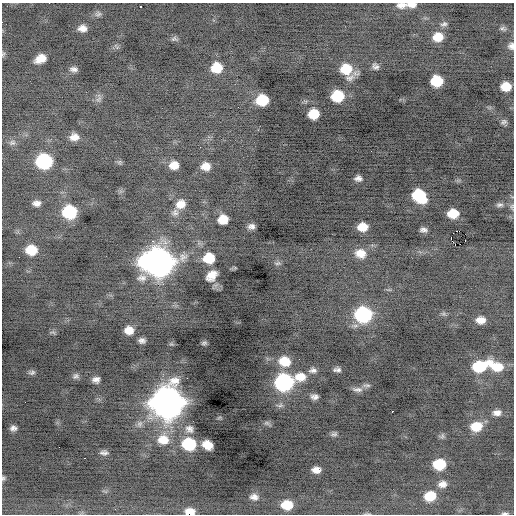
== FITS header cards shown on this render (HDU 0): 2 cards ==
NAXIS1  =                  512 / Axis length
NAXIS2  =                  512 / Axis length

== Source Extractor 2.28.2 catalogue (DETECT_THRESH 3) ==
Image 512 x 512 px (HDU 0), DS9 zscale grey, 1 PNG px = 1 image px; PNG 516 x 516 px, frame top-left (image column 1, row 512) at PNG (2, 3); no overlay
Background -0.369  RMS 0.83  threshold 2.5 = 3 sigma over >= 5 px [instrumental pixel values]
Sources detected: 102; all 102 listed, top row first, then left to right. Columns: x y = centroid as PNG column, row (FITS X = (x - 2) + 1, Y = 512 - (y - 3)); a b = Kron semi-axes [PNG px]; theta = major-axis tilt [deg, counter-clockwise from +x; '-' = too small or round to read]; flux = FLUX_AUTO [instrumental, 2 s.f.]
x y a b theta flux
401 5 10 6 2 300
411 5 10 5 1 330
141 6 3 3 - 86
98 14 9 7 6 190
444 24 10 5 10 150
82 28 9 7 -3 390
503 28 10 6 -20 150
438 37 10 9 - 840
174 39 8 7 - 130
511 46 9 8 - 240
3 54 7 4 65 91
40 59 10 7 25 710
375 66 9 8 - 220
217 68 10 9 - 1400
74 69 9 5 -7 210
346 69 14 10 -16 1500
350 78 19 9 27 380
437 81 9 8 - 1900
506 87 9 7 -5 980
337 96 11 10 - 2200
99 98 12 6 71 200
262 100 10 8 5 2000
314 114 9 8 - 1400
504 122 8 6 21 140
74 137 9 7 5 440
12 143 9 7 11 190
200 147 2 2 - 45
44 161 11 10 - 6300
119 162 6 6 - 100
174 165 9 7 6 610
206 166 8 7 - 540
358 178 8 6 0 250
419 196 12 9 -41 3000
36 203 7 5 4 270
180 204 12 10 29 590
500 205 10 6 1 180
512 207 9 5 -90 130
70 212 10 9 - 3500
175 213 10 9 - 250
453 213 9 7 -1 1100
223 219 8 8 - 1000
251 226 6 5 - 220
362 227 9 7 4 780
423 230 7 4 -6 190
451 238 4 2 - 2300
465 240 2 2 - 41
152 241 4 3 - 130
455 245 2 2 - 35
31 250 9 8 - 1200
360 253 13 11 -15 710
19 257 2 2 - 180
209 258 10 9 - 1600
158 262 17 12 -3 64000
278 263 10 5 7 130
211 275 11 8 46 670
142 278 14 9 -1 360
363 314 12 10 -4 7200
443 314 8 4 0 100
481 320 9 6 1 520
129 330 9 8 - 610
53 332 9 3 -13 88
142 341 6 5 - 210
204 343 7 4 15 100
299 359 2 2 - 30
284 361 13 10 -13 1200
480 366 15 8 19 2900
497 367 13 9 -10 1100
313 370 11 7 3 240
337 370 8 5 1 190
32 372 10 6 7 170
76 376 8 7 - 160
300 377 14 10 5 850
96 380 7 6 - 260
284 382 12 10 1 10000
367 385 12 5 0 160
357 389 15 7 -4 250
314 397 8 5 -4 230
167 402 14 14 - 91000
392 411 3 3 - 280
497 413 10 7 2 320
267 423 8 6 -21 120
476 426 11 9 11 1200
13 428 8 7 - 240
189 429 12 10 -35 330
334 434 9 6 7 140
442 436 8 6 77 120
163 440 16 14 -5 1000
189 444 11 10 - 3100
207 445 9 7 -28 790
59 447 2 2 - 37
104 453 9 5 0 180
85 458 2 2 - 120
439 464 10 8 4 2100
316 470 8 5 0 400
3 478 6 5 - 96
442 484 11 8 15 390
430 496 11 9 14 1400
254 497 12 8 -7 330
287 505 11 8 -2 1200
191 513 6 4 -33 1900
368 513 8 2 -21 65
505 513 10 4 -1 130
At the frame edge (FLAGS 8, measured only in part): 9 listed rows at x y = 401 5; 411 5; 511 46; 3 54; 512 207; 3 478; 191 513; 368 513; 505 513